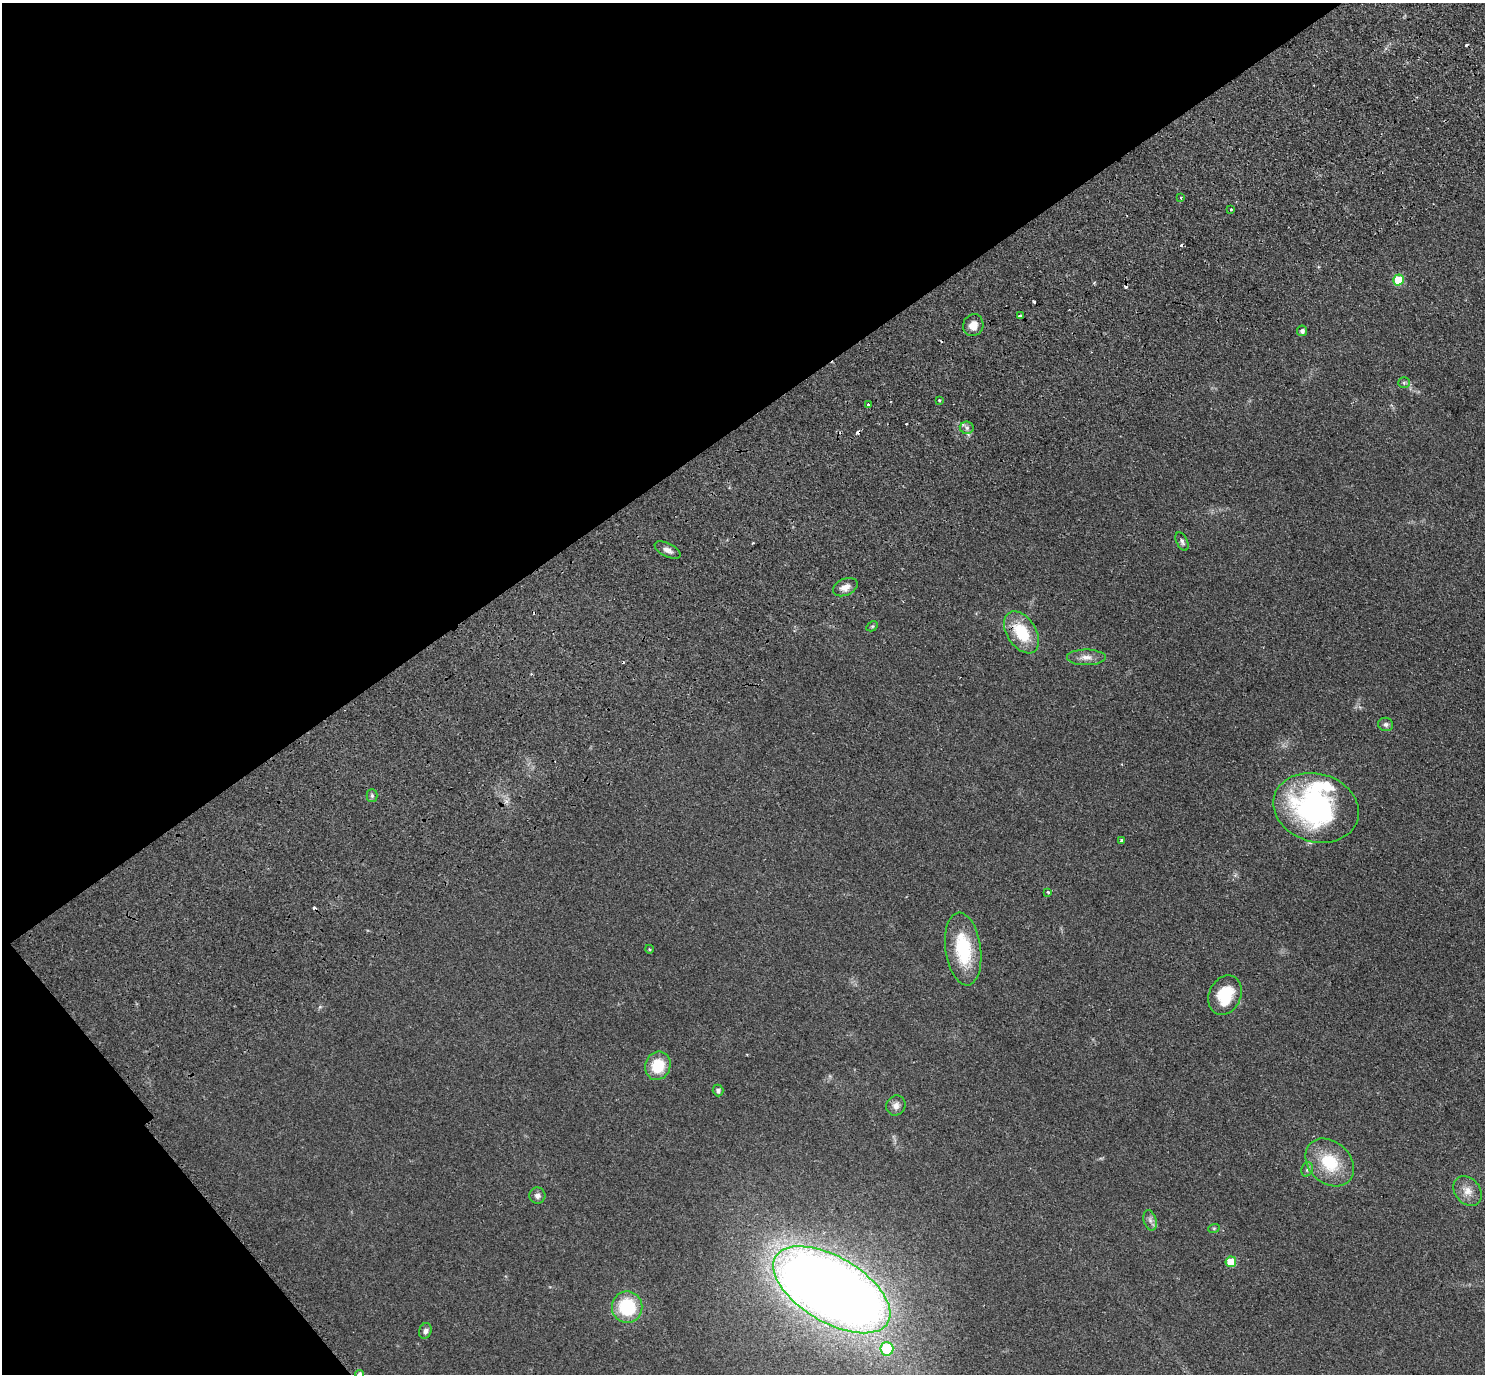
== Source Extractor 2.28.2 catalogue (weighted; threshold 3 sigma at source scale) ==
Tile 5 of 4 x 4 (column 1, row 2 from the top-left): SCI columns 192-1674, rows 3205-4576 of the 6271 x 6268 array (HDU 1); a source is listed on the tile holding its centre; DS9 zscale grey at full resolution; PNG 1487 x 1376 px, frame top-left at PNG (2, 3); each listed source drawn as its Kron ellipse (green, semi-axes under 4 px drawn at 4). Shown black and unused: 35% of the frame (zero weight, under 2 of 3 exposures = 11% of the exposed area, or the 3 px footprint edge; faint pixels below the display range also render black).
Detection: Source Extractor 2.28.2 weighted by HDU 2 'WHT'; one run over the whole footprint, this tile lists its part. Background 0.0948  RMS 0.0088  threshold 0.0396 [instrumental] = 3 sigma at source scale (4.5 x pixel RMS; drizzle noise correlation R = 1.50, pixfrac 1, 0.05/0.05 arcsec/px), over >= 5 px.
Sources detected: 48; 1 inside a brighter object's white glare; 8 cosmic-ray / hot-pixel residue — neither listed nor drawn; the other 39 listed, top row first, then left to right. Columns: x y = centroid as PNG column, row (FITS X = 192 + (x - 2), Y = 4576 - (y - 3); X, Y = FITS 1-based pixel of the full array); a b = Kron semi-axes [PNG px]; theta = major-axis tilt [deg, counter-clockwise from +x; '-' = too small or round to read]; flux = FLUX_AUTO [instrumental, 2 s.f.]
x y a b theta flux
1181 198 3 3 - 1
1231 210 3 3 - 1.9
1398 280 5 5 - 29
1020 316 4 3 - 3.9
973 325 11 10 - 8.7
1302 331 5 5 - 2.7
1404 383 6 5 - 1.6
939 400 3 3 - 1.7
868 404 3 3 - 1.4
967 428 7 6 - 2.6
1182 542 10 5 -64 2.3
667 550 14 6 -27 4.7
845 587 13 8 24 6.7
872 626 6 4 29 1.1
1022 632 23 14 -57 34
1086 657 19 8 0 6.6
1386 724 7 6 - 2.4
372 796 6 5 - 1.6
1316 808 43 34 -17 170
1122 840 4 3 - 1.8
1048 892 3 3 - 1.3
649 949 4 3 - 0.78
963 949 37 17 -82 49
1225 995 20 16 65 30
658 1066 14 12 69 25
718 1090 6 5 - 2.5
896 1105 10 9 - 4.5
1330 1162 27 20 -44 37
1307 1169 7 5 69 2.1
1468 1191 16 12 -50 9.5
537 1196 8 8 - 3.7
1150 1220 10 6 -74 3.3
1214 1228 6 3 18 0.89
1231 1262 5 5 - 23
832 1290 65 32 -31 1700
627 1307 16 15 - 45
425 1331 8 6 74 3.1
887 1349 7 6 - 37
359 1374 4 4 - 2
Isophote crosses this tile's border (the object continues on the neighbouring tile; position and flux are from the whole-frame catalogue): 1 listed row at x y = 359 1374